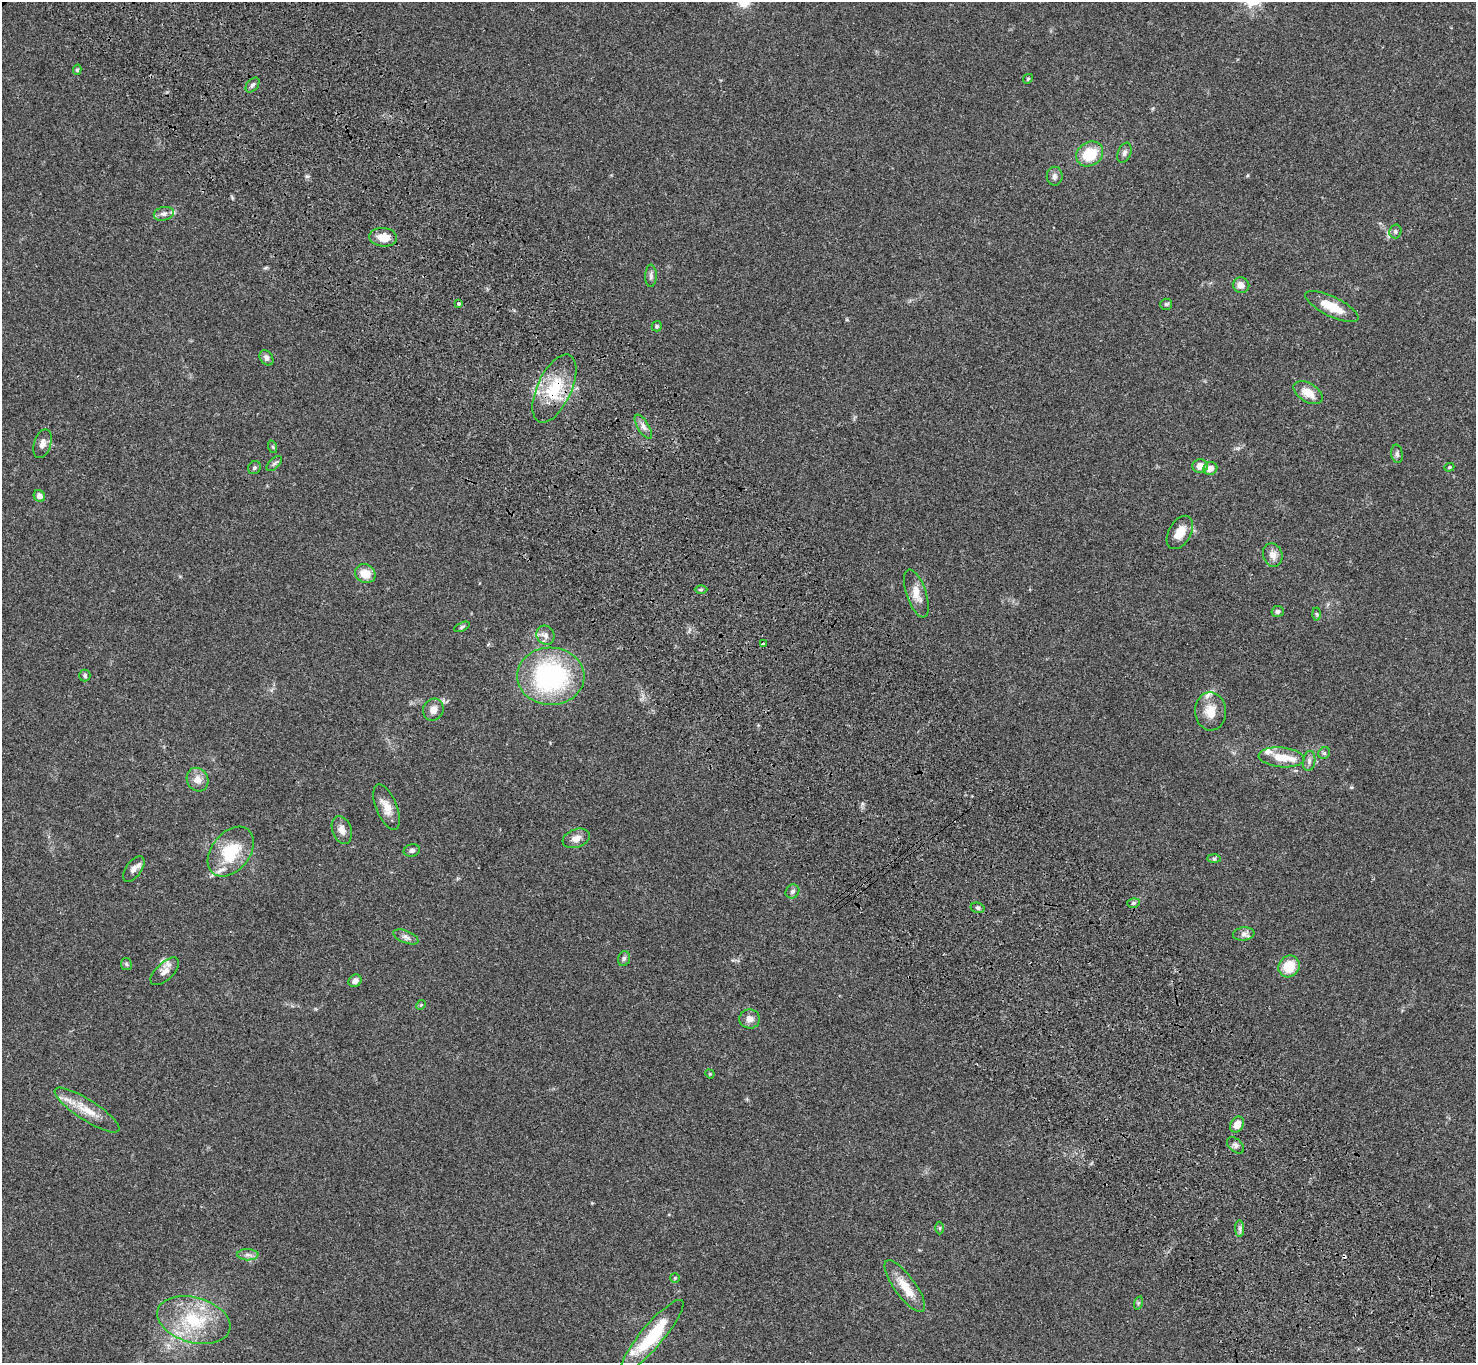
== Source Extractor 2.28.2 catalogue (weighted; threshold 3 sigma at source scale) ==
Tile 6 of 4 x 4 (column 2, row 2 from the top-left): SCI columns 1576-3049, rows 3104-4464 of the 6096 x 6070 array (HDU 1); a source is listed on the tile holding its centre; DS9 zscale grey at full resolution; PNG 1478 x 1365 px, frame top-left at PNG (2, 2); each listed source drawn as its Kron ellipse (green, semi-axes under 4 px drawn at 4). Shown black and unused: <1% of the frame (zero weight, under 3 of 4 exposures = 6% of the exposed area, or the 3 px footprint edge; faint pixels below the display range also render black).
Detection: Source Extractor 2.28.2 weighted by HDU 2 'WHT'; one run over the whole footprint, this tile lists its part. Background 0.0448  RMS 0.0054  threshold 0.0245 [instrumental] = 3 sigma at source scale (4.5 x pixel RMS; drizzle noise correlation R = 1.50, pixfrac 1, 0.05/0.05 arcsec/px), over >= 5 px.
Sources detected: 84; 1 cosmic-ray / hot-pixel residue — neither listed nor drawn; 6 inside a brighter listed object's ellipse — not listed separately; the other 77 listed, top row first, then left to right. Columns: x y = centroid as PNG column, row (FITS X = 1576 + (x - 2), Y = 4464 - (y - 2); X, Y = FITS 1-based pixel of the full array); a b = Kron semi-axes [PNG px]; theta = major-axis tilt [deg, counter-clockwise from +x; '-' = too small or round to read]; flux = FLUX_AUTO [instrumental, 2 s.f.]
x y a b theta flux
77 70 5 4 - 0.77
1028 79 5 4 - 0.63
253 85 8 5 50 1.4
1124 153 10 6 69 1.8
1090 154 14 11 33 16
1055 176 9 8 - 2
164 214 10 6 13 2.1
1395 231 7 6 - 1.2
383 237 14 9 -6 6.7
651 276 11 6 89 1.5
1241 285 8 7 - 3.8
459 304 3 3 - 1
1166 304 6 5 - 0.93
1332 307 29 9 -26 11
657 326 5 5 - 0.8
266 358 8 6 -57 2
554 389 37 17 65 22
1308 393 16 9 -31 7.1
643 427 14 5 -59 2.4
42 444 15 8 72 3.1
273 447 6 4 -71 0.67
1397 454 9 5 -81 1.4
274 464 9 5 46 1.2
1200 466 7 7 - 4.4
1449 467 5 4 - 0.62
254 468 7 6 - 1
1210 468 7 6 - 3.7
39 496 6 5 - 2.6
1180 532 18 11 60 7.2
1273 555 12 9 -74 3.9
365 574 10 9 - 7.3
701 590 6 4 1 0.8
916 593 25 10 -71 6.2
1278 611 6 5 - 1.4
1317 614 6 4 -88 0.79
462 627 8 4 25 0.94
545 635 10 8 -61 2.6
763 644 3 3 - 3.3
85 675 6 5 - 1
551 676 33 28 -3 78
433 710 11 10 - 3.6
1211 711 19 15 -87 8.5
1324 753 6 5 - 0.93
1281 757 23 10 -5 9.2
1309 761 10 6 81 1.8
197 780 12 10 -62 4.5
387 807 24 10 -68 6.2
342 830 14 9 -69 3.6
576 838 14 9 21 3.6
412 851 8 6 15 1.6
231 852 28 19 51 22
1214 859 7 4 -2 0.84
134 869 15 7 53 2.9
792 891 7 6 - 1.5
1133 903 6 4 17 0.99
978 908 7 5 -14 1.1
1244 934 11 6 8 2.2
406 937 13 6 -22 2.1
624 958 7 5 74 1.2
126 964 6 5 - 0.83
1289 966 11 10 - 11
165 971 18 8 43 4.2
355 981 7 6 - 2.5
421 1005 5 4 - 0.6
750 1019 10 9 - 3.2
710 1074 5 4 - 0.47
87 1110 38 10 -33 11
1237 1124 8 6 58 4.9
1236 1145 10 6 -42 1.7
939 1228 6 4 89 0.81
1240 1229 8 4 -89 1.5
248 1255 10 5 -1 2
675 1278 5 5 - 0.62
905 1286 31 10 -54 10
1138 1303 7 4 72 0.83
194 1320 37 22 -15 30
652 1336 46 11 50 26
Overlapping masked pixels (flux is a lower limit): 1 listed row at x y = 554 389